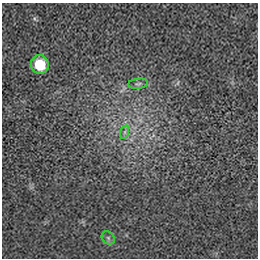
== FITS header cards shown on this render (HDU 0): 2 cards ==
NAXIS1  =                  256 / length of data axis 1
NAXIS2  =                  256 / length of data axis 2

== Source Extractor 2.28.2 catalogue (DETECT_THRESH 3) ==
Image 256 x 256 px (HDU 0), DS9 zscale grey, 1 PNG px = 1 image px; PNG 260 x 260 px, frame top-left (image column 1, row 256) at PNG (2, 3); each listed source drawn as its Kron ellipse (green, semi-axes under 4 px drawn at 4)
Background 5.65e-05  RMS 0.003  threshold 0.00887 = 3 sigma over >= 5 px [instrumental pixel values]
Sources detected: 4; all 4 listed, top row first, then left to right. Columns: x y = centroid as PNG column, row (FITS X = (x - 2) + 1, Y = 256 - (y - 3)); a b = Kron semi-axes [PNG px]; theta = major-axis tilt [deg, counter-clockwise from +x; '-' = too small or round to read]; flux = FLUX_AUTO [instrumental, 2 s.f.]
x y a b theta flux
40 65 9 9 - 6.4
138 84 10 5 8 0.53
125 132 7 4 71 0.4
108 238 7 6 - 0.42